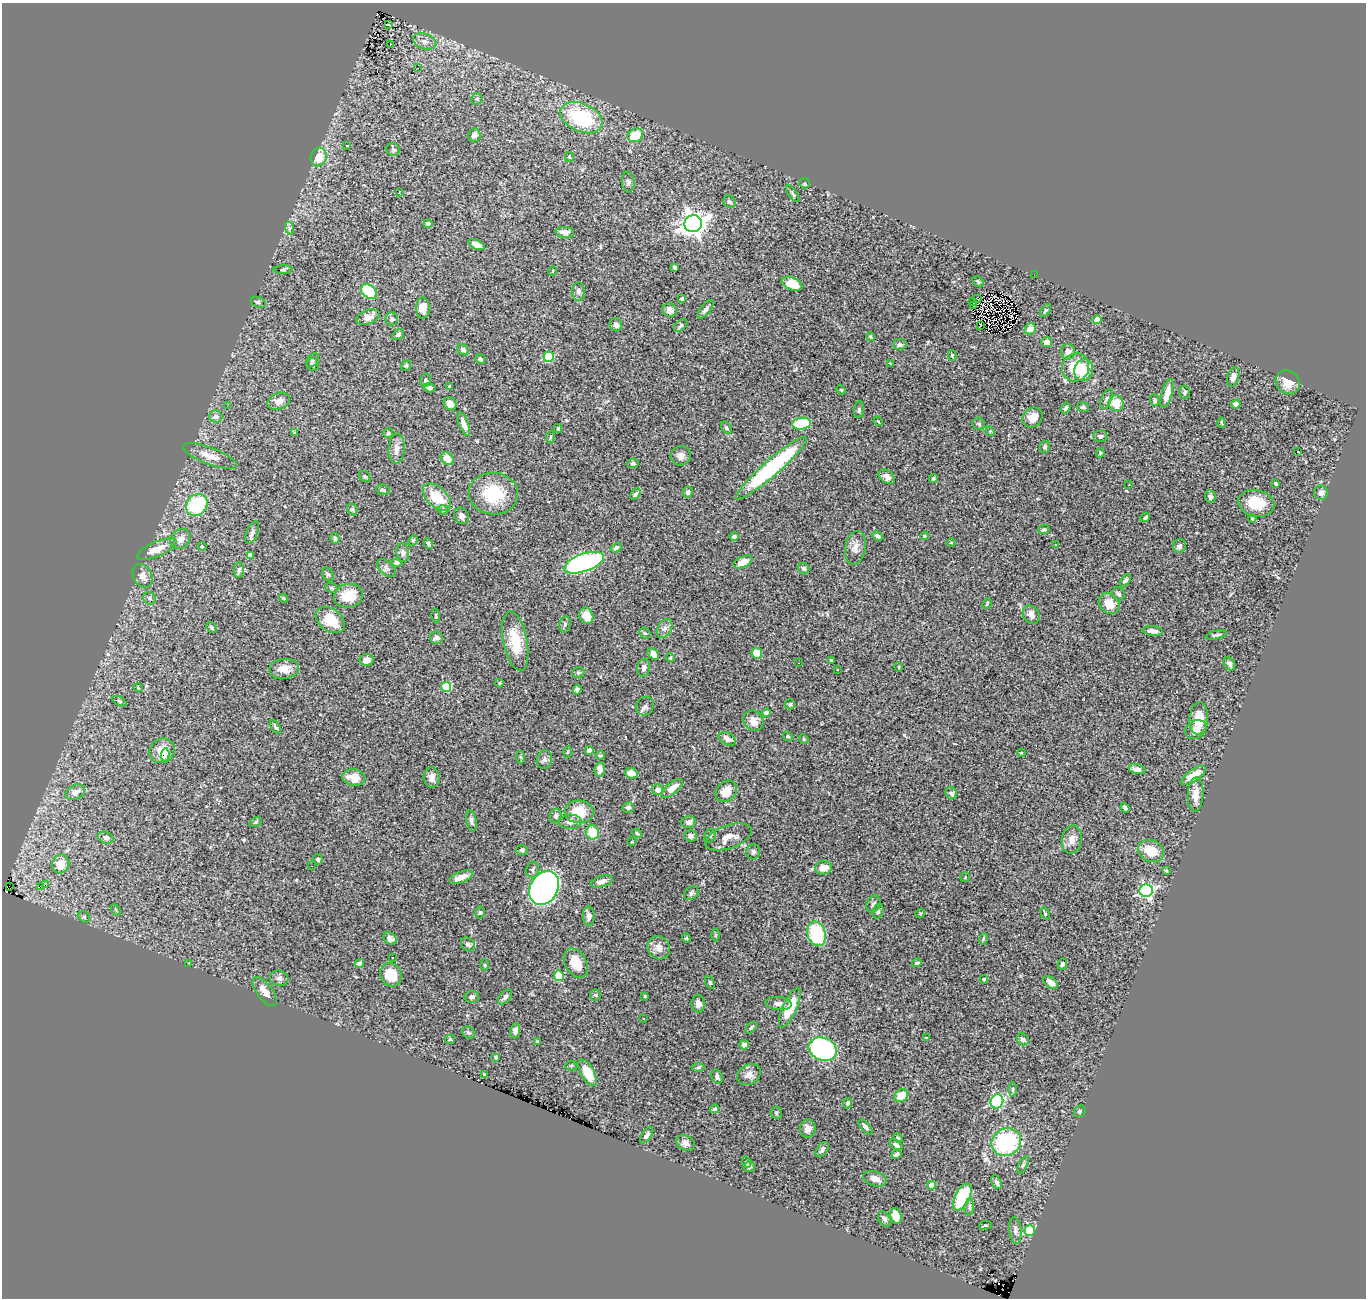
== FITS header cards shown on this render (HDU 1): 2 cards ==
NAXIS1  =                 1364
NAXIS2  =                 1296

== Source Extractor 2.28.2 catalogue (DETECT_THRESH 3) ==
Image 1364 x 1296 px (HDU 1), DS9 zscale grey, 1 PNG px = 1 image px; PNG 1368 x 1300 px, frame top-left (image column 1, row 1296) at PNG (2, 3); each listed source drawn as its Kron ellipse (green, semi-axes under 4 px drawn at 4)
Background 1.24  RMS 0.031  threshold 0.092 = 3 sigma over >= 5 px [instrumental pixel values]
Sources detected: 330; all 330 listed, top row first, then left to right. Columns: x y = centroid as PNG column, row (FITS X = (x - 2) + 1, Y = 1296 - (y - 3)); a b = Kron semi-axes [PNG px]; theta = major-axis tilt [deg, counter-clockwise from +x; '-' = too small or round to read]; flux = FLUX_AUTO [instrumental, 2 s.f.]
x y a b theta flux
389 24 3 2 - 4.3
425 41 12 8 -16 12
390 44 3 3 - 9.7
418 68 3 2 - 6.6
477 99 6 5 - 3.6
581 118 22 14 -24 170
474 135 7 6 - 9.7
635 135 8 6 27 50
347 146 3 2 - 1.1
393 150 7 6 - 4
319 157 9 8 - 38
569 157 5 4 - 2.6
628 182 10 6 -82 6.7
805 183 5 5 - 2.7
399 192 3 2 - 1.7
793 194 9 4 -55 3.8
729 202 7 5 -43 4.9
428 224 4 4 - 4.9
693 224 9 8 - 1800
289 228 7 4 -73 4.4
565 232 9 5 -8 11
477 245 9 4 -23 11
674 267 3 3 - 3.8
283 270 9 3 1 3.2
553 271 5 3 - 1.4
1034 275 2 2 - 4.8
978 282 6 4 -47 3.4
792 284 11 6 -22 42
369 291 9 6 -38 68
578 292 9 6 -88 6.5
682 299 4 3 - 4.8
977 299 4 2 - 1.3
258 302 8 5 -22 4.3
973 302 3 2 - 2.4
974 306 2 2 - 2
423 308 10 7 -90 21
706 309 11 5 51 7.9
670 310 7 6 - 10
1045 311 7 4 54 3
368 317 12 7 20 13
392 319 6 6 - 5.3
1097 319 4 4 - 29
616 325 6 6 - 9.1
681 325 8 5 44 3.7
980 326 4 2 - 4.8
1030 329 6 5 - 24
398 335 6 5 - 4.7
871 337 4 3 - 2.5
1046 342 5 5 - 10
900 345 7 5 -2 6.1
463 350 6 5 - 5.6
1068 352 8 7 - 14
952 355 5 4 - 3.1
549 357 5 5 - 120
480 359 5 5 - 7.5
313 360 8 5 49 4.1
890 363 3 2 - 1.5
313 365 6 6 - 4.9
406 366 5 4 - 3.1
1075 367 14 13 - 56
1084 370 11 9 71 45
1233 377 10 5 74 15
426 380 7 5 79 4.7
1288 382 13 11 -44 28
450 387 4 4 - 2.4
429 388 6 4 -15 7.1
841 390 5 4 - 2.2
1185 392 6 5 - 4.4
1167 393 15 5 75 21
1106 399 10 5 64 5.8
1155 400 6 4 -73 3.4
279 401 11 8 22 13
1116 403 8 7 - 32
450 404 7 6 - 16
1236 404 5 4 - 7.3
227 406 2 2 - 0.98
1083 407 6 4 -20 4.2
1066 408 6 4 57 5.6
859 410 8 5 83 4.5
216 416 7 6 - 9.3
1033 417 11 9 40 23
878 421 5 3 - 1.9
1221 423 5 2 - 1.8
464 424 13 4 -69 15
801 424 9 6 8 92
979 424 6 6 - 5.3
726 428 7 4 -52 3.6
558 429 4 4 - 2.2
990 431 5 4 - 2
295 433 4 2 - 2.5
388 433 5 5 - 2.9
1100 436 7 5 -1 5.8
550 437 6 3 81 2.1
1045 447 6 5 - 4.7
397 448 15 8 87 13
1297 452 3 3 - 6.4
1100 453 4 4 - 2.7
210 456 28 8 -21 25
681 456 10 9 - 13
447 459 7 5 -44 25
633 463 5 5 - 3.6
771 468 46 8 41 290
365 476 6 5 - 3.7
887 477 9 6 -38 9.5
934 478 4 4 - 3.1
1276 484 4 3 - 3.2
1129 485 2 2 - 1.4
383 490 7 5 -8 5
688 492 5 5 - 7.2
1321 493 7 7 - 8.9
493 494 25 21 -4 95
636 494 6 4 50 4.8
437 497 17 9 -44 56
1210 497 6 5 - 7.4
1256 503 18 13 -12 57
197 505 12 10 49 140
352 509 6 5 - 3.8
443 510 5 4 - 5.5
461 516 8 7 - 8.9
1145 517 4 3 - 4.1
1252 518 4 3 - 2.6
1044 530 6 4 18 4.7
252 533 12 5 67 7.6
734 536 5 4 - 4.3
878 536 6 4 -25 5.7
924 536 4 3 - 2.4
335 538 5 4 - 4.4
180 539 11 9 48 17
413 540 5 4 - 2.8
951 542 5 3 - 1.8
428 543 5 4 - 3.7
1055 545 3 2 - 1.8
202 546 4 4 - 1.9
1179 546 7 6 - 5.7
616 548 6 4 31 4
855 548 17 10 81 17
157 549 21 7 24 32
403 553 9 6 -83 7
250 555 4 4 - 15
743 562 10 5 23 25
397 563 5 4 - 6.4
584 563 21 8 19 380
386 568 11 6 -42 7.4
804 568 6 5 - 5.3
239 570 8 5 89 4.5
328 574 7 5 -57 3.8
142 576 12 9 -62 16
1125 581 7 4 54 4.2
331 588 6 4 -23 3.3
1118 594 7 6 - 5.3
348 596 14 12 12 49
149 598 6 6 - 5.1
283 598 5 3 - 2.8
987 603 5 3 - 2.2
1109 603 12 9 -47 28
1031 615 10 8 -60 12
436 616 7 4 -83 2.8
586 616 8 7 - 20
330 620 16 11 -36 56
565 624 8 5 80 4.7
212 628 6 4 -48 3.5
665 628 10 6 61 8
1153 631 10 5 -6 9.8
645 633 6 5 - 3.3
1216 635 11 4 13 4.7
436 637 6 6 - 7.2
515 641 30 12 -79 63
757 653 5 5 - 44
653 654 6 4 -43 16
670 658 4 4 - 2.3
366 660 7 6 - 17
831 660 3 3 - 2.6
799 663 2 2 - 1.6
1229 664 7 5 -53 5.8
899 667 5 3 - 1.7
644 668 9 6 79 8.1
284 669 15 10 6 23
837 669 3 3 - 4.2
578 672 6 5 - 3.5
499 683 4 4 - 2.2
446 687 5 5 - 94
138 688 5 3 - 1.8
577 690 5 4 - 5.7
119 701 8 4 -27 3
790 704 5 5 - 3
645 706 9 8 - 6.9
766 713 4 4 - 6.2
1199 719 16 9 87 39
753 721 10 9 - 21
275 727 8 4 -55 3.9
1196 730 11 9 31 17
788 736 5 4 - 2.6
727 739 9 6 -27 12
804 739 5 4 - 2.7
589 750 4 4 - 6.8
162 751 13 12 - 26
567 752 6 4 87 2.4
1021 753 4 4 - 2.7
165 755 7 3 83 4
600 755 4 4 - 3
520 757 6 4 -87 2.6
544 759 9 7 74 6.4
600 769 7 5 85 15
1137 769 8 4 -14 12
631 773 6 5 - 23
1194 775 14 6 34 30
354 777 12 8 -9 24
432 777 10 8 -87 12
672 789 13 5 39 16
658 790 5 5 - 13
726 791 12 9 45 33
75 792 10 7 27 15
951 793 6 5 - 7.7
1196 795 17 8 88 22
628 807 6 5 - 5.8
1125 808 5 3 - 4.5
579 812 14 11 -3 50
556 816 7 6 - 4.6
471 821 11 5 -79 7
256 822 7 4 27 2.8
570 822 11 7 2 11
689 822 7 6 - 7.4
592 832 7 6 - 49
637 833 5 4 - 2.4
690 836 6 6 - 6
710 836 7 5 63 4.6
728 837 24 11 20 30
106 838 8 5 -22 6.5
1072 839 14 10 79 19
632 842 3 3 - 1.6
522 850 6 5 - 4.4
1151 851 13 10 -25 41
753 852 8 7 - 5.6
318 859 5 5 - 4.9
61 864 9 8 - 32
311 866 2 2 - 1.6
823 868 8 6 11 21
532 870 8 6 79 5.7
1166 871 3 3 - 2.1
461 877 12 5 19 20
965 877 5 3 - 1.6
602 881 11 5 17 12
46 884 2 2 - 4.8
9 886 2 2 - 11
40 886 2 2 - 1500
544 888 18 13 61 780
1146 891 6 6 - 410
691 893 8 6 41 5.4
873 904 9 6 64 6.5
116 910 6 3 -55 2.3
878 911 7 5 70 4.6
480 912 6 5 - 3.3
920 913 5 4 - 2.5
1045 913 6 4 -70 2.6
589 916 10 6 -89 8.5
84 917 6 5 - 3.4
816 934 12 9 -74 140
716 935 6 4 89 2.5
390 938 7 5 -39 11
686 938 4 4 - 2.2
983 939 6 3 73 2.4
468 944 8 6 -43 6.7
659 948 12 11 - 17
392 957 3 3 - 4.9
189 963 3 3 - 1.9
359 963 5 4 - 4.7
576 963 16 10 -60 40
917 963 5 3 - 3.5
1062 964 5 4 - 5.6
485 965 5 3 - 2.3
391 975 12 10 -67 53
559 976 5 5 - 49
279 978 9 7 -15 7.4
984 979 4 4 - 5.2
710 982 6 4 -62 3.1
1051 982 9 5 -38 16
265 992 17 7 -53 19
595 995 5 5 - 2.8
645 996 4 3 - 2.1
472 997 7 6 - 5.9
505 997 9 5 47 6.3
778 1003 13 6 -5 12
698 1004 9 6 -83 9.9
790 1008 21 7 65 60
644 1019 3 2 - 2.9
751 1028 7 4 45 3.6
515 1031 7 5 80 7.5
468 1033 7 5 -35 4.1
926 1038 3 3 - 1.6
450 1039 5 4 - 2.5
1023 1039 6 5 - 7
537 1042 4 3 - 3.2
744 1045 5 4 - 10
823 1049 14 11 -24 270
496 1057 4 3 - 3
571 1066 5 5 - 3
698 1068 6 4 3 3
588 1073 15 6 -61 45
484 1074 4 3 - 1.7
749 1074 12 10 31 14
717 1077 7 5 -64 6.3
1013 1089 7 3 -90 3.1
901 1096 7 6 - 32
997 1101 7 6 - 250
848 1103 5 4 - 4.1
715 1109 4 3 - 5.2
1080 1111 6 5 - 3.7
776 1113 6 6 - 4
865 1127 9 4 -50 6.6
808 1129 9 8 - 11
647 1135 9 4 55 6.6
898 1138 5 4 - 2.5
1006 1142 15 13 30 210
686 1143 10 7 -28 10
896 1145 7 4 -36 7
822 1150 8 5 53 5.6
896 1154 5 3 - 5.3
746 1162 6 4 -72 2.4
1023 1165 9 4 63 4.3
749 1167 5 5 - 4.9
875 1179 12 7 -19 13
996 1182 7 4 -62 6
931 1185 4 4 - 35
962 1197 14 7 63 120
969 1207 8 4 86 4.4
896 1216 8 5 -76 24
884 1219 8 5 -57 6.2
985 1225 6 3 8 2.6
1015 1230 13 6 -84 7.4
1030 1230 5 5 - 170